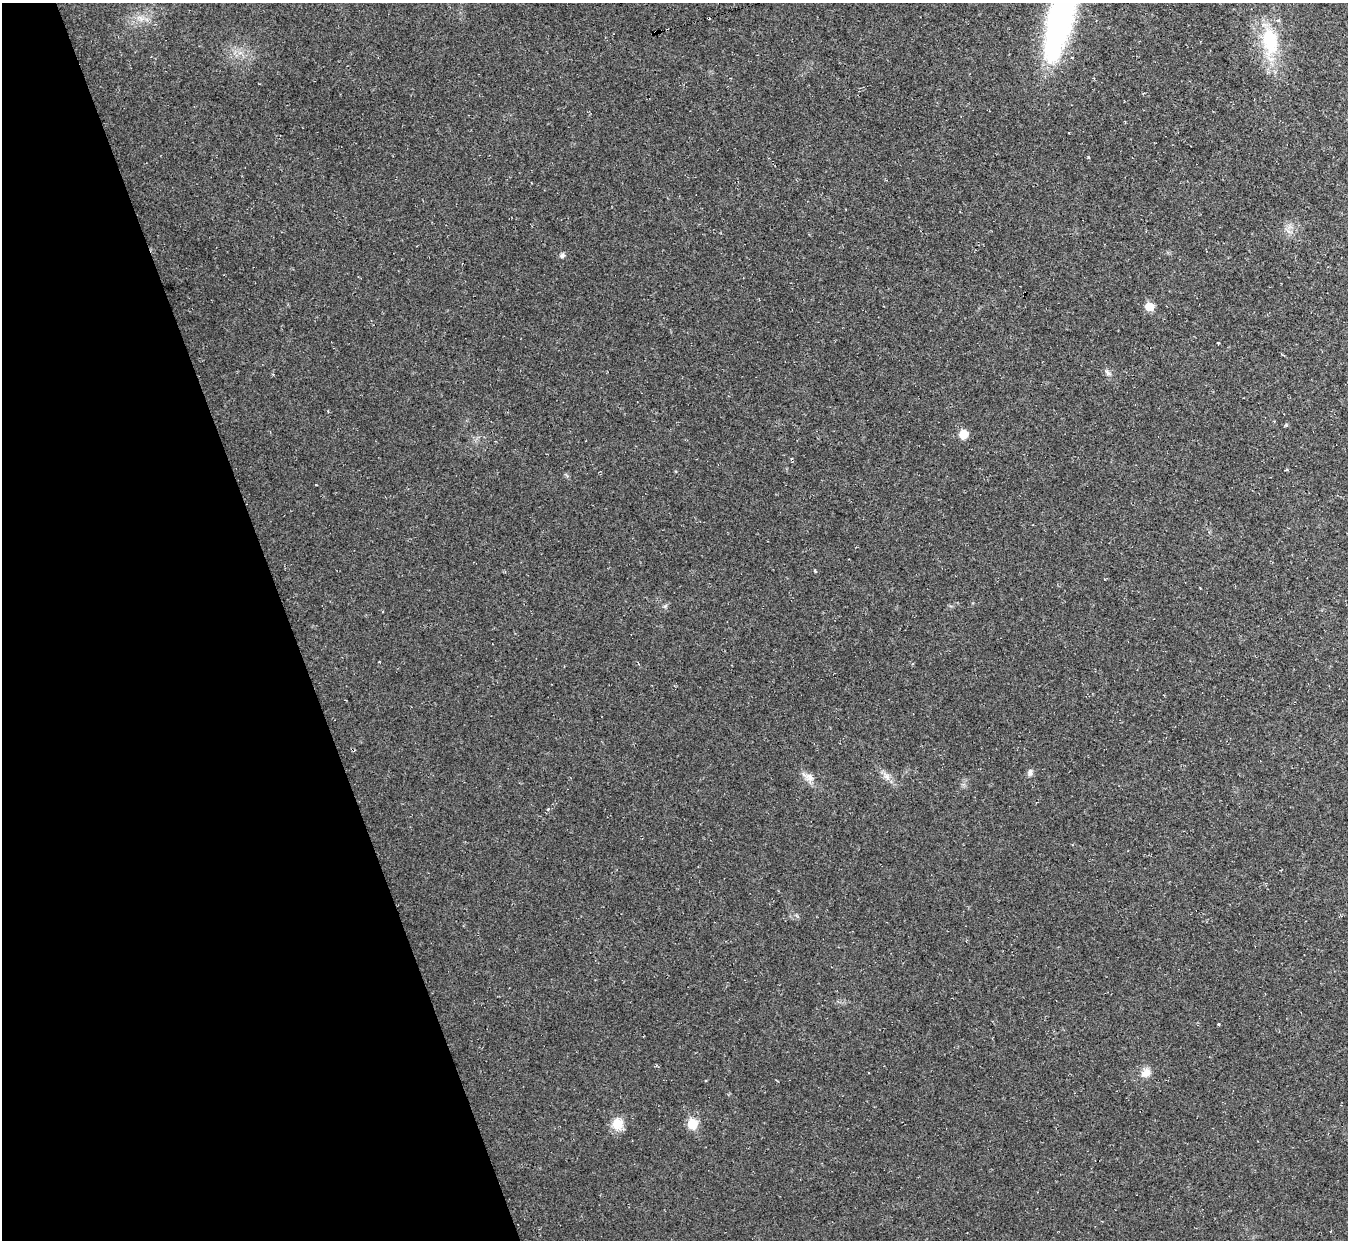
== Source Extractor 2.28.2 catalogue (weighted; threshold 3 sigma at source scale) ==
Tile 5 of 4 x 4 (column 1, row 2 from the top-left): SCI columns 1-1346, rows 2620-3857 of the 5384 x 5367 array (HDU 1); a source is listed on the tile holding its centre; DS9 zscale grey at full resolution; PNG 1350 x 1242 px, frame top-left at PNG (2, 3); no overlay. Shown black and unused: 21% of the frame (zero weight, under 2 of 3 exposures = <1% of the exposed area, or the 3 px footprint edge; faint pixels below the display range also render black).
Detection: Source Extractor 2.28.2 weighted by HDU 2 'WHT'; one run over the whole footprint, this tile lists its part. Background 0.0236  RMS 0.0063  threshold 0.0283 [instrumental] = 3 sigma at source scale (4.5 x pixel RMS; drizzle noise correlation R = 1.50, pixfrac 1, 0.05/0.05 arcsec/px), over >= 5 px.
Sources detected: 20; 3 cosmic-ray / hot-pixel residue — not listed; the other 17 listed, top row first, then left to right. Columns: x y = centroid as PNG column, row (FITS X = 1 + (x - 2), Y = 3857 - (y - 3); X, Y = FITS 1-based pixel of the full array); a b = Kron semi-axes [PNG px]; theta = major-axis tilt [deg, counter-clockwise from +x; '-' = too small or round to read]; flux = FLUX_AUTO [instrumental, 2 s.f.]
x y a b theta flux
141 18 11 5 -51 2.8
1061 18 98 25 75 160
655 32 4 3 - 44
1270 41 42 22 -83 36
562 255 7 6 - 1.5
1149 307 6 6 - 13
1218 343 3 2 - 1.1
1107 372 11 5 -53 1.9
963 434 6 6 - 14
1287 470 3 3 - 1.4
1030 772 9 7 81 2.1
887 776 13 6 -48 3.6
809 777 14 10 -35 4.6
1218 1024 3 3 - 1.5
1146 1073 13 11 42 5.3
617 1124 16 14 87 8.5
692 1124 7 6 - 22
Overlapping masked pixels (flux is a lower limit): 1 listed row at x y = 655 32
Isophote crosses this tile's border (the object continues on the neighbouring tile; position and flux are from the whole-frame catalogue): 1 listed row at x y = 1061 18
Unlisted compact peaks at least as high as the median listed source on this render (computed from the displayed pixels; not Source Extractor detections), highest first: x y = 1088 157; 665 606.